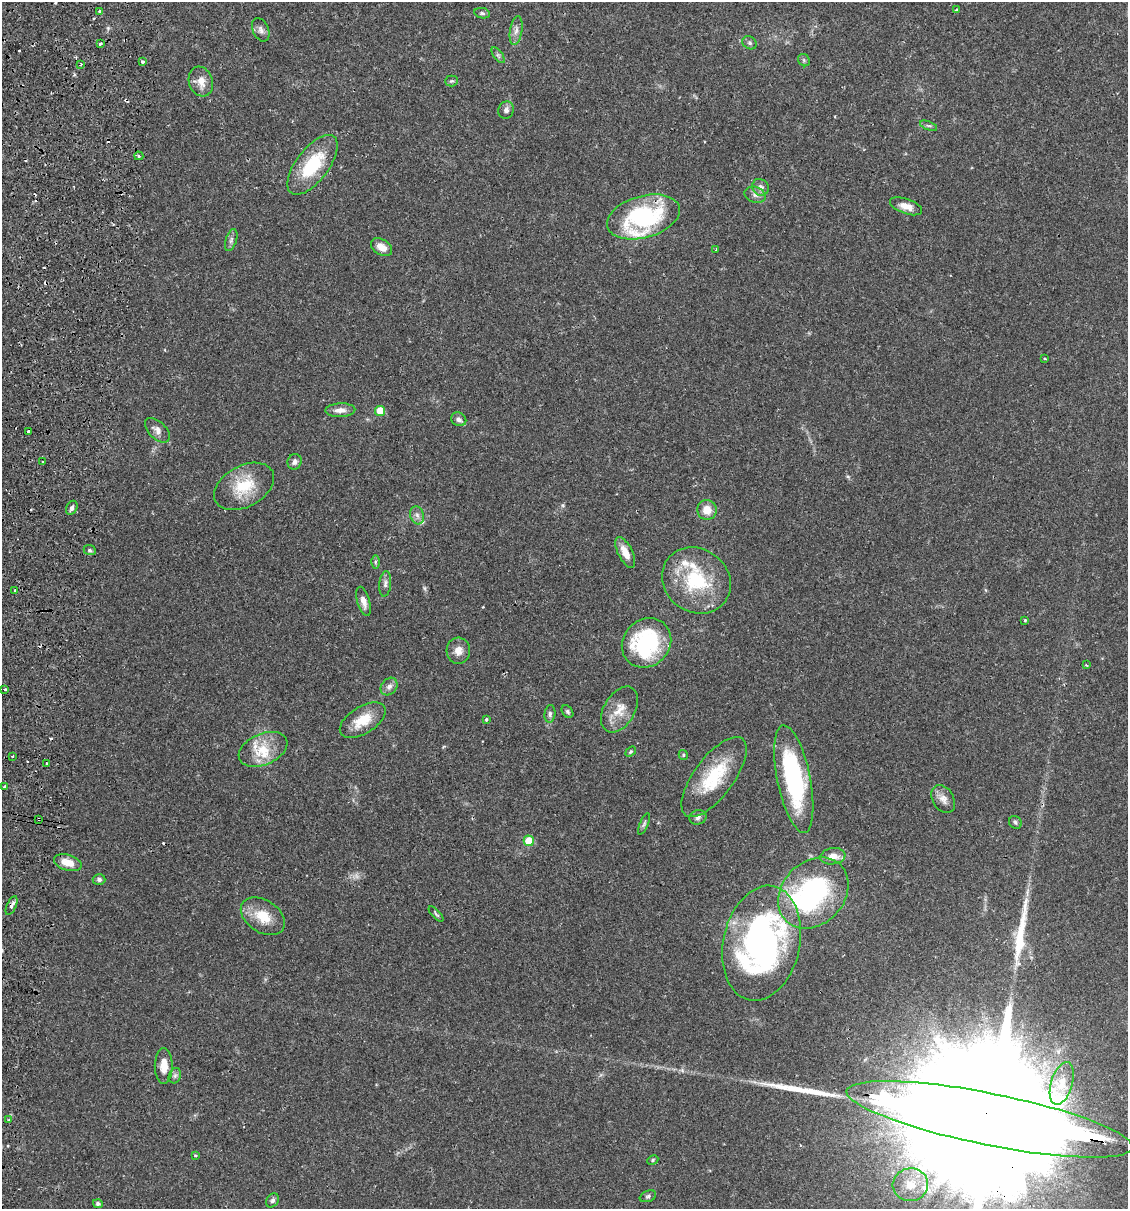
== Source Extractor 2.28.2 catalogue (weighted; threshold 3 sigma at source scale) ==
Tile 11 of 4 x 4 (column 3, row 3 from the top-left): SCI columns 2424-3549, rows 1224-2430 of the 4963 x 4856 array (HDU 1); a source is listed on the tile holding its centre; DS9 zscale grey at full resolution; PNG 1130 x 1211 px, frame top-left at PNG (2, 2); each listed source drawn as its Kron ellipse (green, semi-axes under 4 px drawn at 4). Shown black and unused: <1% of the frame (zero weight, under 2 of 3 exposures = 3% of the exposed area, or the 3 px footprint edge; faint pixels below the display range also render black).
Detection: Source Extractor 2.28.2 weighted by HDU 2 'WHT'; one run over the whole footprint, this tile lists its part. Background 0.0646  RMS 0.005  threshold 0.0226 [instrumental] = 3 sigma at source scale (4.5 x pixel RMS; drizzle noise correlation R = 1.50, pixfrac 1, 0.05/0.05 arcsec/px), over >= 5 px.
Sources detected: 110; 1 too faint to see at this stretch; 1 inside a brighter object's white glare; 12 cosmic-ray / hot-pixel residue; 3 long thin detections or spike segments (spike, bleed or trail) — neither listed nor drawn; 6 inside a brighter listed object's ellipse — not listed separately; the other 87 listed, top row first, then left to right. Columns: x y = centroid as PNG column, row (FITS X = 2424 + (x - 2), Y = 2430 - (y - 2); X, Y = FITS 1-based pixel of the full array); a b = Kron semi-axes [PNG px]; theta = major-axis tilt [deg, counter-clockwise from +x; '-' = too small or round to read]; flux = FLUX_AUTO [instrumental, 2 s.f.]
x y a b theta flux
957 10 3 3 - 1.2
100 12 3 3 - 1.1
482 13 8 5 -10 1.1
261 30 12 8 -65 2.1
516 30 14 6 80 2.5
750 43 7 6 - 1.1
100 44 3 3 - 1.1
498 55 9 4 -54 1.1
804 60 6 5 - 0.96
142 61 3 3 - 1.2
81 64 3 2 - 0.52
201 81 15 12 -71 5.6
452 81 6 5 - 0.85
506 110 9 7 66 1.9
928 126 9 3 -21 0.8
139 156 5 4 - 0.99
312 165 35 16 53 25
760 187 9 8 - 2.5
755 195 11 8 -19 2.2
906 206 17 7 -20 4.6
643 217 37 21 16 59
231 240 11 5 72 1.5
381 247 11 7 -32 4.4
716 250 3 2 - 0.63
1045 359 3 2 - 0.48
340 410 15 7 2 3.7
380 411 5 5 - 10
459 419 8 6 -30 1.7
157 430 15 8 -44 2.9
29 432 4 3 - 3.4
43 462 2 2 - 0.6
295 462 8 7 - 1.7
244 486 32 20 29 18
72 508 7 5 64 1.5
707 510 10 9 - 6
417 515 9 6 -73 1.9
90 550 6 5 - 0.99
625 552 17 7 -64 6.2
375 562 6 4 90 0.86
696 580 36 31 -36 34
385 584 13 6 83 1.9
15 590 3 2 - 0.61
363 601 15 6 -74 3.4
1025 620 3 3 - 0.75
646 643 26 23 45 51
458 651 13 12 - 4.2
1086 665 3 3 - 0.56
389 687 10 7 51 2.3
5 689 3 3 - 1.3
619 710 25 15 59 8.2
567 712 7 5 -52 0.96
550 714 9 5 83 1.4
486 719 4 3 - 0.74
363 720 25 13 32 11
263 749 25 15 23 13
631 752 6 4 35 0.67
683 755 5 4 - 0.66
13 756 3 3 - 0.85
47 764 3 3 - 1.9
714 777 47 20 53 27
794 779 55 16 -79 63
5 786 3 3 - 0.95
943 799 15 10 -59 3.8
698 817 8 7 - 1.7
38 819 4 3 - 1.5
1015 822 7 6 - 0.98
644 824 11 3 67 1
529 841 5 5 - 12
833 856 13 8 8 5
68 863 14 8 -16 6.4
99 879 6 5 - 1.1
813 893 39 31 47 82
12 906 10 4 66 2.1
436 914 9 4 -47 0.89
263 916 24 16 -33 12
762 943 58 38 78 160
164 1066 18 9 89 5.5
175 1076 8 6 69 1.4
1062 1083 22 10 73 7.7
989 1119 145 26 -11 85000
9 1120 3 3 - 1.3
195 1155 4 2 - 0.47
653 1160 6 4 27 0.72
910 1185 18 16 5 11
648 1196 8 5 22 1.1
272 1200 8 5 57 1.3
98 1204 5 4 - 1.4
Overlapping masked pixels (flux is a lower limit): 5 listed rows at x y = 643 217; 29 432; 38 819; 12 906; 989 1119
Isophote crosses this tile's border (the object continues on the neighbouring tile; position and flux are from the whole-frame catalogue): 1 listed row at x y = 989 1119